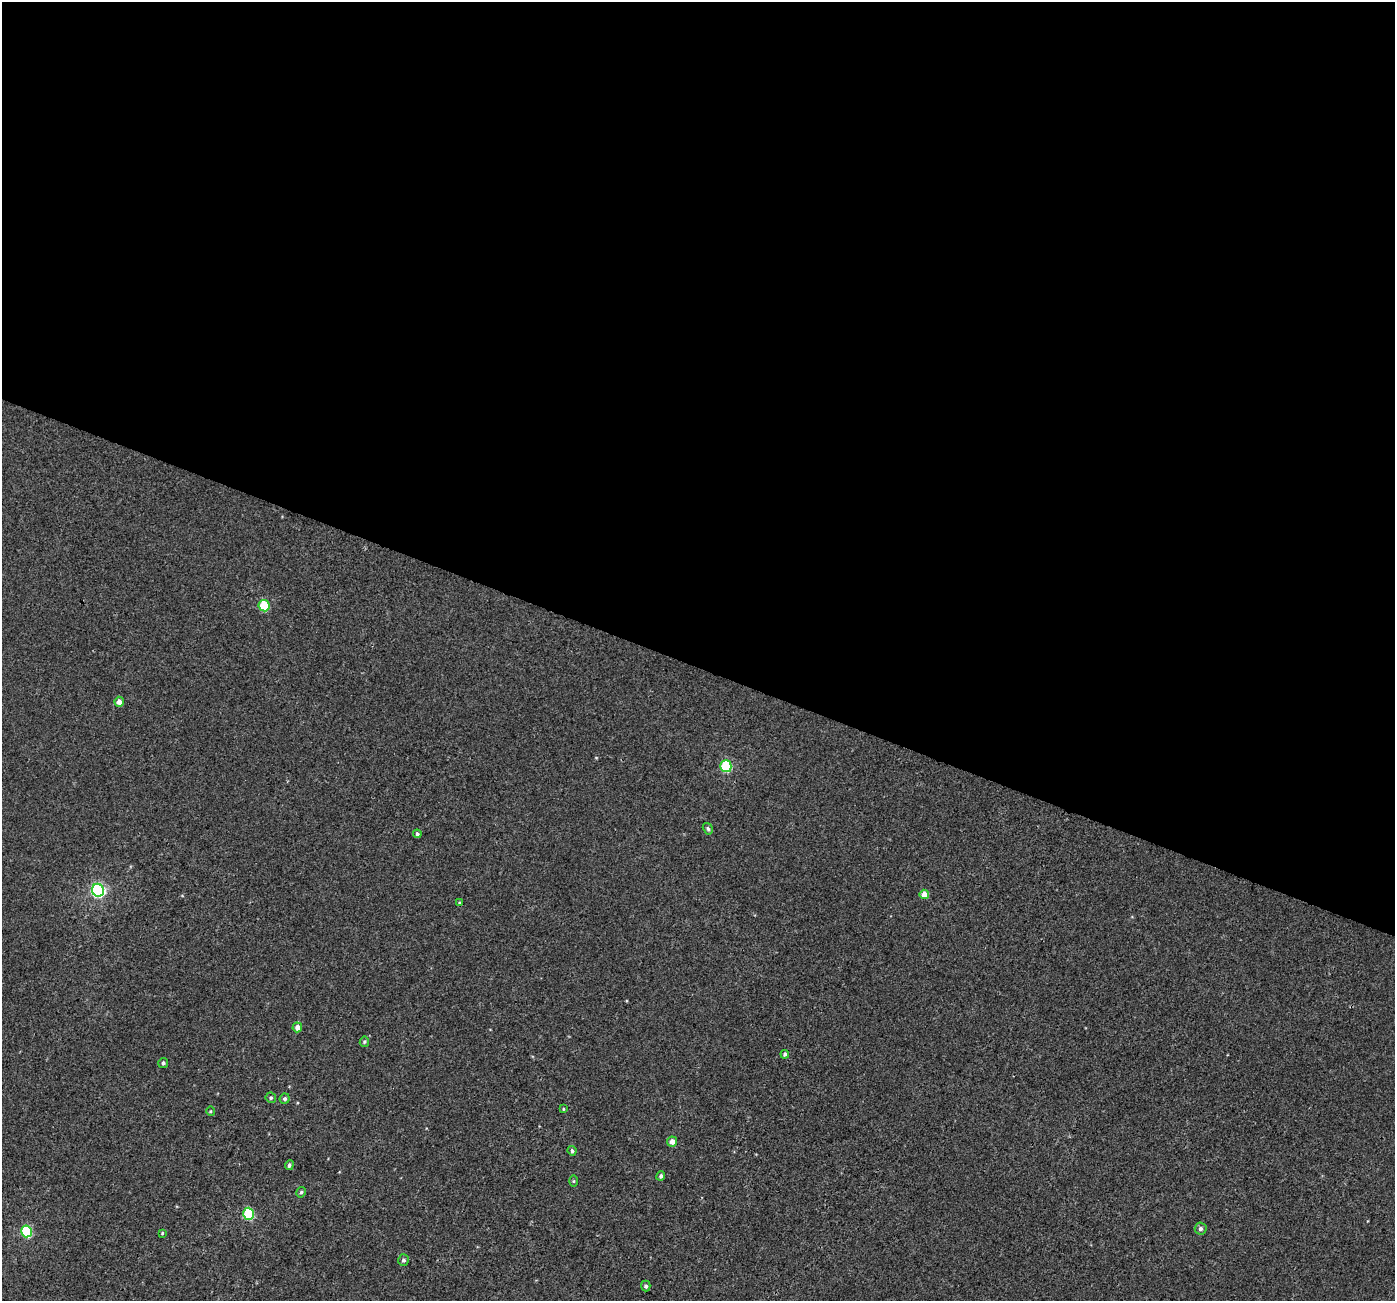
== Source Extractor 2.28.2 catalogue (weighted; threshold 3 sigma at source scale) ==
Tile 3 of 4 x 4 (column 3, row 1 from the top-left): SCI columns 2807-4199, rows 4153-5451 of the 5622 x 5770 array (HDU 1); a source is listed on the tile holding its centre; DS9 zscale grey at full resolution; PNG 1397 x 1303 px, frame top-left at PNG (2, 2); each listed source drawn as its Kron ellipse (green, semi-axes under 4 px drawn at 4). Shown black and unused: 51% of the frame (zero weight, under 3 of 4 exposures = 4% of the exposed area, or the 3 px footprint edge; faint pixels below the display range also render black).
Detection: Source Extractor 2.28.2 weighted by HDU 2 'WHT'; one run over the whole footprint, this tile lists its part. Background 0.00224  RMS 0.0028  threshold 0.0126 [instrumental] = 3 sigma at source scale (4.5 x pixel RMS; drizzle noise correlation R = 1.50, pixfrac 1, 0.0396/0.0396 arcsec/px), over >= 5 px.
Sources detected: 28; all 28 listed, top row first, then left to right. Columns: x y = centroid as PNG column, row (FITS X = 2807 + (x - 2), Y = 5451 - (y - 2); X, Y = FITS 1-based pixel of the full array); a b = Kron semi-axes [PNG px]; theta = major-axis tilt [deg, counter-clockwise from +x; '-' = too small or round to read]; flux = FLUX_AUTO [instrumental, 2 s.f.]
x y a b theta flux
264 606 6 5 - 12
119 702 5 4 - 1.9
726 766 6 5 - 22
708 829 6 4 -58 0.51
417 834 4 4 - 0.49
98 890 6 6 - 55
924 894 5 4 - 3.1
459 903 4 3 - 0.26
297 1027 5 5 - 1.6
364 1042 5 4 - 0.39
785 1054 4 3 - 0.47
163 1063 5 5 - 0.62
271 1098 5 5 - 0.55
285 1099 5 5 - 0.69
563 1109 4 3 - 0.26
210 1111 5 3 - 0.27
672 1141 5 5 - 2
572 1151 5 4 - 0.52
289 1165 5 4 - 0.75
661 1176 5 4 - 0.57
574 1181 6 4 90 0.32
301 1192 5 4 - 0.52
248 1214 6 5 - 20
1201 1229 6 6 - 0.79
27 1231 6 5 - 21
162 1233 4 3 - 0.3
403 1260 6 5 - 0.73
646 1286 5 4 - 0.65